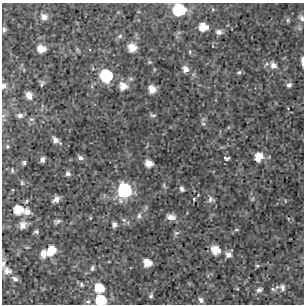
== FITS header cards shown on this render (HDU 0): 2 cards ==
NAXIS1  =                  302 / NUMBER OF ELEMENTS ALONG THIS AXIS
NAXIS2  =                  302 / NUMBER OF ELEMENTS ALONG THIS AXIS

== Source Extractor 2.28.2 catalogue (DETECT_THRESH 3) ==
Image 302 x 302 px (HDU 0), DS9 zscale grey, 1 PNG px = 1 image px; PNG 306 x 306 px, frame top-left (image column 1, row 302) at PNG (2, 3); no overlay
Background 3.94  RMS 0.84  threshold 2.53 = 3 sigma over >= 5 px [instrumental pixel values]
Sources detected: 83; all 83 listed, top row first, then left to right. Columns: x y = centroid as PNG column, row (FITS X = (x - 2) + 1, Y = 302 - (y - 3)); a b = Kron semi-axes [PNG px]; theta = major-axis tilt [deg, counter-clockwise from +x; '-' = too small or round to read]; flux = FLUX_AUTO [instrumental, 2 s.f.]
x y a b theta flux
179 10 8 8 - 4700
44 17 9 8 - 370
301 18 9 6 -60 210
288 20 7 5 -70 110
203 27 7 7 - 900
4 29 6 4 -90 160
219 32 8 6 -7 250
120 36 7 5 17 130
132 48 7 7 - 780
41 49 7 6 - 670
78 50 7 4 -70 73
190 52 5 3 - 62
302 61 11 3 -89 250
149 62 6 5 - 80
273 65 10 8 -63 400
154 69 5 3 - 52
185 69 8 7 - 360
239 72 7 5 12 110
106 76 8 8 - 5200
42 83 8 5 67 120
3 85 7 6 - 250
289 85 6 6 - 170
123 86 10 10 - 570
152 89 7 6 - 560
29 96 8 6 -63 410
20 115 8 7 - 200
152 115 9 4 -13 100
3 116 6 6 - 120
31 119 8 5 -13 130
203 124 8 5 -47 120
55 140 6 5 - 310
7 146 5 5 - 91
258 157 8 7 - 820
80 158 7 5 -28 190
227 158 6 4 0 140
43 160 5 4 - 230
24 163 4 4 - 110
149 163 6 6 - 520
12 170 7 4 -89 90
68 173 7 6 - 160
22 183 7 5 -75 100
164 186 8 4 -65 90
182 189 6 4 -67 150
124 190 9 8 - 8400
198 195 3 3 - 37
56 199 7 5 31 310
194 199 3 3 - 63
211 199 8 7 - 230
252 199 7 5 73 92
26 201 8 4 56 110
285 201 5 3 - 42
18 210 8 7 - 1200
27 211 8 7 - 460
139 216 9 7 81 210
171 217 10 7 -8 370
90 218 5 3 - 47
124 220 6 4 -43 110
57 221 8 5 24 150
114 224 6 5 - 200
23 225 10 8 44 410
236 230 6 3 -8 61
36 232 5 3 - 120
176 233 9 6 32 130
27 247 6 3 18 61
215 250 8 7 - 860
51 251 10 8 58 1100
44 254 7 6 - 630
228 254 9 7 51 330
147 263 7 6 - 830
3 264 13 5 86 300
257 266 5 4 - 79
92 268 7 5 76 140
7 271 9 8 - 460
15 279 9 7 -31 230
81 284 7 5 -60 120
282 287 9 7 -70 250
99 288 9 8 - 1100
273 289 7 5 -28 120
259 290 7 4 25 190
151 296 7 5 77 120
101 300 8 7 - 2400
201 300 7 6 - 210
88 302 8 6 11 150
At the frame edge (FLAGS 8, measured only in part): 8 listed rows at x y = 179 10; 301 18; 4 29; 302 61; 3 85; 3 116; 3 264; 101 300